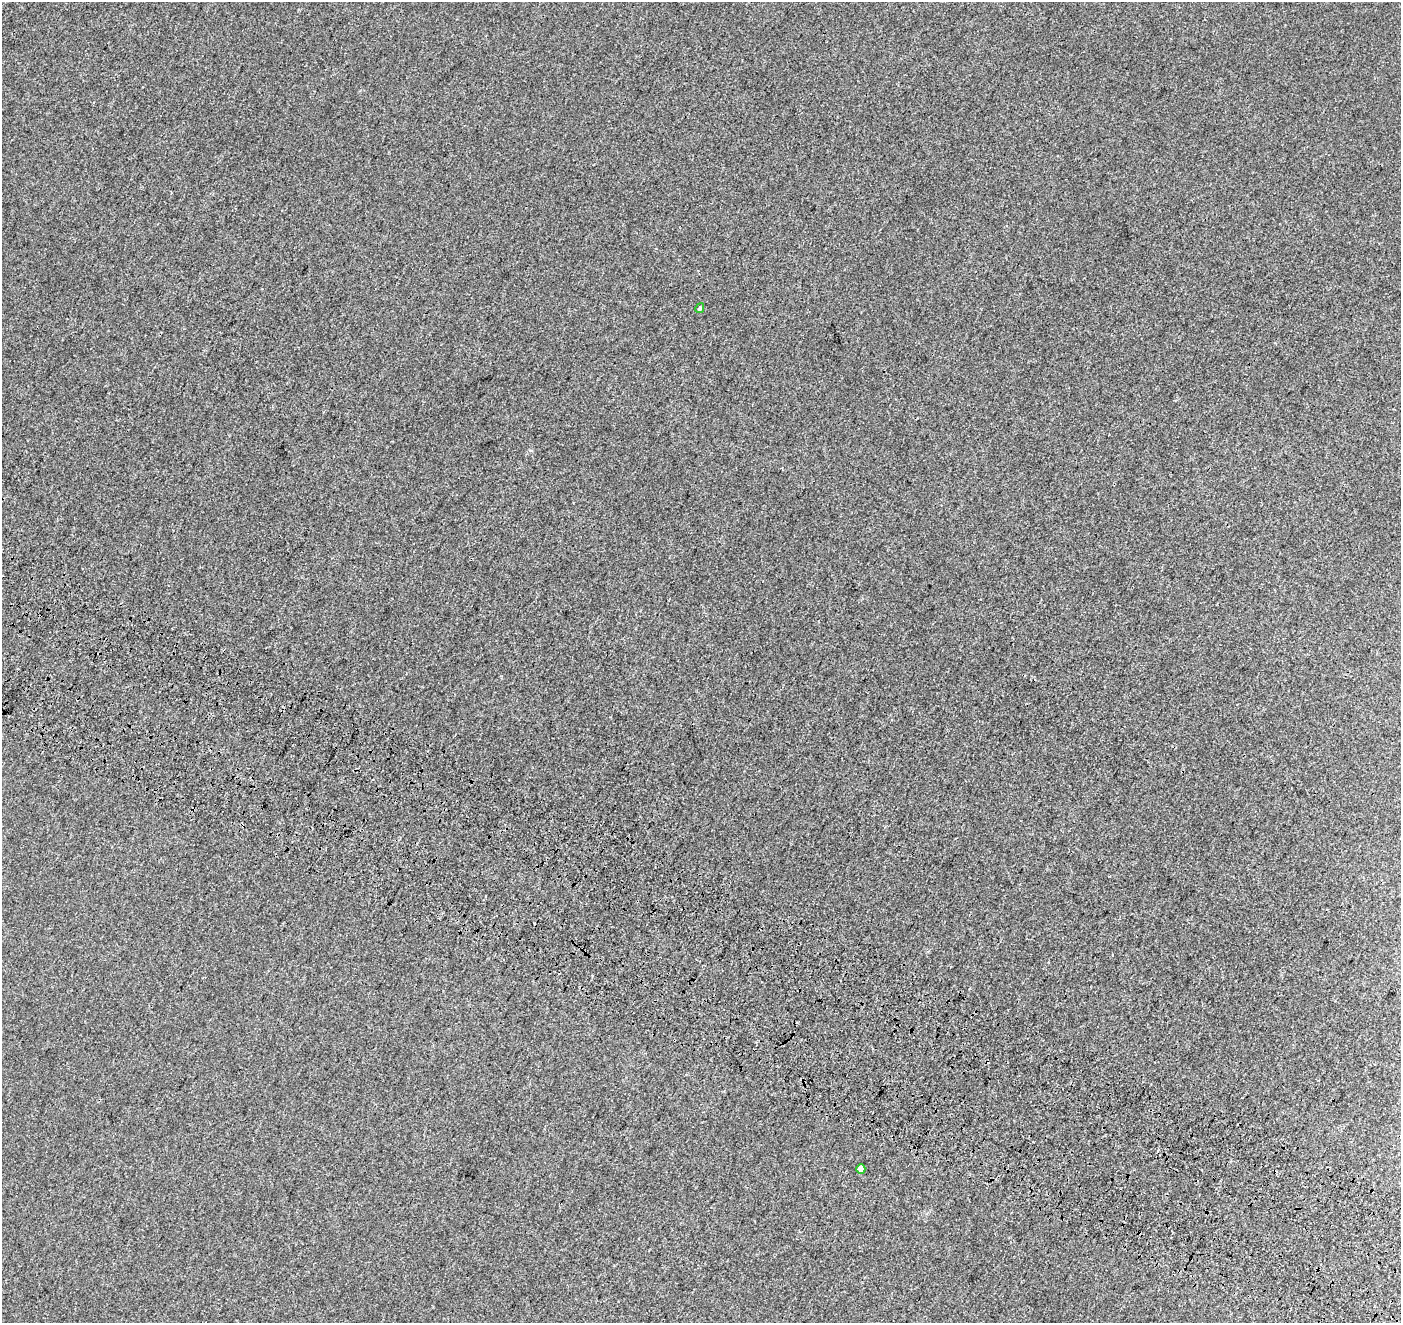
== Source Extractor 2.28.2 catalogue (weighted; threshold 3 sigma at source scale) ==
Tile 6 of 4 x 4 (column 2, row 2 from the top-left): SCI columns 1542-2940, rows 2967-4287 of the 5889 x 5995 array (HDU 1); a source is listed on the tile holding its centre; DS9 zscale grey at full resolution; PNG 1403 x 1325 px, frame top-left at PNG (2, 2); each listed source drawn as its Kron ellipse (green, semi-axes under 4 px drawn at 4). Shown black and unused: <1% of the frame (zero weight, under 3 of 4 exposures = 9% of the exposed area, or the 3 px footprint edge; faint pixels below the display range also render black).
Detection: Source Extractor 2.28.2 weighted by HDU 2 'WHT'; one run over the whole footprint, this tile lists its part. Background 0.00111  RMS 0.0037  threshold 0.0167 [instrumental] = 3 sigma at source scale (4.5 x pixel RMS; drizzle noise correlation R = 1.50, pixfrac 1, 0.0396/0.0396 arcsec/px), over >= 5 px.
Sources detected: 4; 2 cosmic-ray / hot-pixel residue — neither listed nor drawn; the other 2 listed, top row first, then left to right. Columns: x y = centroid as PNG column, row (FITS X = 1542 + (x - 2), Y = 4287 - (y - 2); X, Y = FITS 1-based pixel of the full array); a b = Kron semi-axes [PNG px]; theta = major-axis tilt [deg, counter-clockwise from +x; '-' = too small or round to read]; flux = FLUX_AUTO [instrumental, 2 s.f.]
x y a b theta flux
700 308 5 4 - 0.62
861 1169 5 4 - 1.8